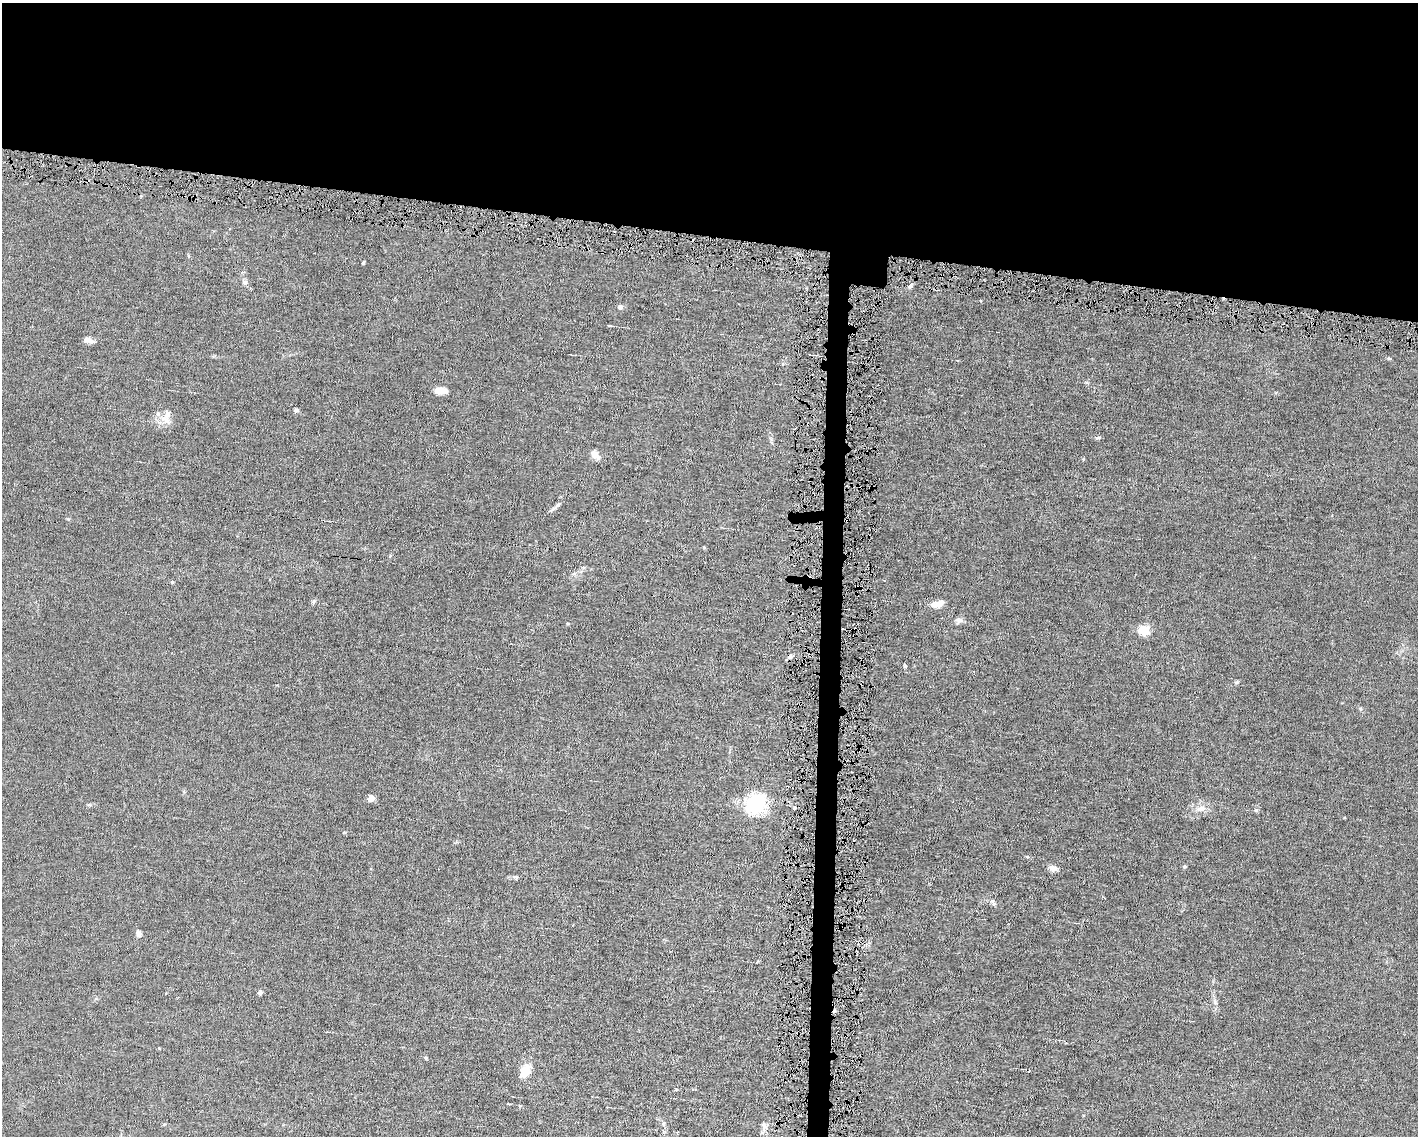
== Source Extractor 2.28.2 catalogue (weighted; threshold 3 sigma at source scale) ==
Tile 2 of 3 x 4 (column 2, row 1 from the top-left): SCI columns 1523-2938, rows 3402-4535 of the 4568 x 4535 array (HDU 1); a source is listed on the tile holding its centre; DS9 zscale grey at full resolution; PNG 1420 x 1138 px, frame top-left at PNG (2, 3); no overlay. Shown black and unused: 22% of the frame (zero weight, under 4 of 8 exposures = <1% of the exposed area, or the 3 px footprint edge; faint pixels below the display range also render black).
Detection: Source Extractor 2.28.2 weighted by HDU 2 'WHT'; one run over the whole footprint, this tile lists its part. Background 0.0157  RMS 0.0024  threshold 0.00967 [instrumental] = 3 sigma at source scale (4.09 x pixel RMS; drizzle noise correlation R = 1.36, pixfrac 0.8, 0.05/0.05 arcsec/px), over >= 5 px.
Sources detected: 40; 1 inside a brighter object's white glare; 3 cosmic-ray / hot-pixel residue — not listed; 1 inside a brighter listed object's ellipse — not listed separately; the other 35 listed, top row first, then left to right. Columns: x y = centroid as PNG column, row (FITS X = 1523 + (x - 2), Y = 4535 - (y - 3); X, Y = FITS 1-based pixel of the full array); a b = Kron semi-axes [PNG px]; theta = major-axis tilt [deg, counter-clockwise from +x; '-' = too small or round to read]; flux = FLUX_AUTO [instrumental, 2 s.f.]
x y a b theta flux
363 263 4 3 - 0.22
245 282 7 6 - 0.59
910 286 6 4 45 0.43
620 307 7 6 - 0.55
609 325 4 4 - 0.28
91 341 15 6 -11 0.95
440 391 13 7 -5 2.1
296 410 6 5 - 0.41
166 420 18 10 -36 2.1
1098 438 7 4 13 0.39
595 455 14 8 -42 1.4
556 506 18 4 42 0.75
172 582 4 4 - 0.22
314 601 6 4 70 0.32
937 604 16 7 15 1.8
959 620 9 8 - 0.74
1144 630 6 6 - 7.6
905 666 5 4 - 0.23
1236 682 6 4 1 0.29
371 798 7 7 - 1.3
753 801 36 27 -41 9.5
794 808 4 4 - 0.27
1201 808 12 8 16 1.5
1256 810 6 4 -1 0.29
1027 857 5 3 - 0.22
1185 866 5 5 - 0.29
1054 868 9 8 - 1.1
516 877 8 4 0 0.37
139 933 8 6 -55 0.77
260 993 6 5 - 0.42
1215 1002 7 5 -60 0.48
426 1058 5 4 - 0.23
525 1071 17 10 63 3.2
663 1123 6 4 88 0.31
764 1126 14 6 -89 1
Unlisted compact peaks at least as high as the median listed source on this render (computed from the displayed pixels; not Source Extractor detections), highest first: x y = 994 904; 1389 358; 68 519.